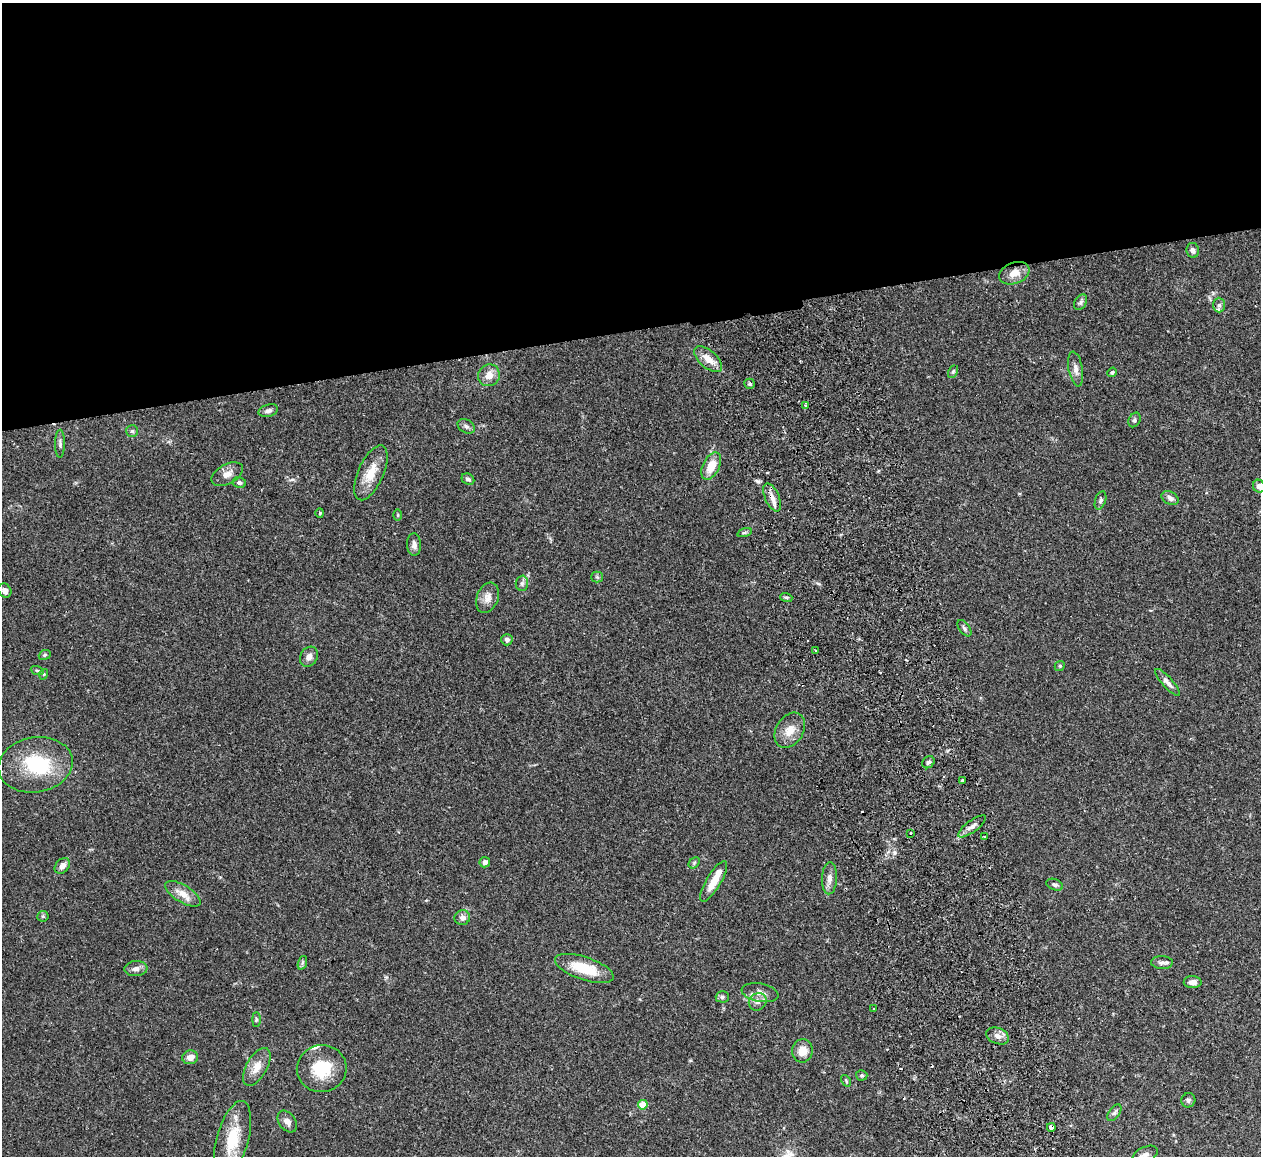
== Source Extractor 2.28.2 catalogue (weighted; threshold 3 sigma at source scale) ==
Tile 2 of 4 x 4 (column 2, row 1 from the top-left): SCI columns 1316-2574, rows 3619-4772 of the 5149 x 5047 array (HDU 1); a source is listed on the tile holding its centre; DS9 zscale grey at full resolution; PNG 1263 x 1158 px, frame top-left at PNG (2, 3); each listed source drawn as its Kron ellipse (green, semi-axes under 4 px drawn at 4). Shown black and unused: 28% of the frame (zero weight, under 2 of 3 exposures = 3% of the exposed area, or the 3 px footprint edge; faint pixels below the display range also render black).
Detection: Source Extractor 2.28.2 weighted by HDU 2 'WHT'; one run over the whole footprint, this tile lists its part. Background 0.0823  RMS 0.0059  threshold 0.0264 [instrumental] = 3 sigma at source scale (4.5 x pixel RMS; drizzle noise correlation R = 1.50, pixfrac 1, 0.05/0.05 arcsec/px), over >= 5 px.
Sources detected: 92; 1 inside a brighter object's white glare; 5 cosmic-ray / hot-pixel residue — neither listed nor drawn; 3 inside a brighter listed object's ellipse — not listed separately; the other 83 listed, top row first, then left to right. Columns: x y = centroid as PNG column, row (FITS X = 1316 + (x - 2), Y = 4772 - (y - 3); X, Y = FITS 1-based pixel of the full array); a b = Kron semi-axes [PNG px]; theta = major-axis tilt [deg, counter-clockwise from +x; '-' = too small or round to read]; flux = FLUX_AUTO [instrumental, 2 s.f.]
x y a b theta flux
1193 250 7 6 - 1.9
1014 273 16 10 21 6.2
1081 302 8 6 59 1.4
1219 305 7 6 - 1.4
708 359 17 8 -41 6.5
1076 369 18 7 -80 3.4
953 371 7 4 63 1
1112 372 5 4 - 0.87
489 375 11 10 - 5.4
749 384 5 5 - 0.93
805 405 3 3 - 0.81
268 411 10 6 15 1.9
1134 420 8 5 63 1.2
466 426 9 6 -29 1.6
132 431 6 6 - 1.1
60 444 14 5 90 1.6
711 466 14 8 63 9.9
371 473 29 12 66 11
227 474 17 9 28 4.5
468 479 7 5 -33 1.5
239 483 6 5 - 1.4
1259 486 6 6 - 2.8
772 497 15 7 -66 4.1
1170 498 9 6 -28 2
1100 500 10 5 71 1.4
320 513 4 4 - 0.59
398 515 6 3 90 0.58
745 532 7 3 19 0.86
414 545 11 7 -87 2.6
597 577 5 5 - 1
522 583 7 6 - 1.5
5 591 7 6 - 2.4
786 597 6 4 -18 0.9
488 598 16 10 68 4.5
964 628 9 5 -53 1.3
507 640 5 5 - 1.6
816 650 3 2 - 0.74
45 655 6 4 23 0.86
309 657 10 8 59 3
1060 666 5 4 - 0.78
37 670 6 4 -20 0.82
44 674 5 3 - 0.52
1167 682 17 5 -48 2.6
790 730 19 13 58 7.7
928 762 7 5 46 1.2
35 765 37 27 9 34
962 780 3 2 - 3.2
972 826 17 6 36 3.1
911 833 3 2 - 0.92
985 837 3 3 - 2.1
485 862 5 5 - 1.9
694 863 6 4 47 0.9
62 866 9 6 47 3.1
829 878 16 7 87 3.5
714 881 23 7 59 8.3
1055 885 9 5 -20 1.5
183 894 20 8 -31 6.3
43 916 5 5 - 0.83
462 918 8 7 - 2.9
1162 962 11 6 -2 2.1
302 963 7 4 71 0.99
584 968 31 11 -18 17
136 969 11 7 5 2.5
1193 982 9 6 -1 3.1
760 993 19 9 -10 4.5
722 997 6 5 - 1.2
758 1002 9 8 - 2.8
874 1009 2 2 - 0.53
256 1019 7 4 -90 0.83
998 1036 12 8 -23 3.3
802 1051 11 10 - 6.7
190 1057 8 7 - 4.3
257 1067 21 10 60 6.9
322 1069 25 23 13 19
862 1075 6 5 - 0.87
846 1081 6 4 -57 0.71
1188 1100 7 7 - 1.3
643 1105 5 4 - 10
1114 1113 9 5 53 1.4
287 1121 12 8 -54 3.1
1051 1127 4 3 - 11
232 1139 40 16 75 19
1145 1155 13 7 24 2.8
Overlapping masked pixels (flux is a lower limit): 2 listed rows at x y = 772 497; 1051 1127
Isophote crosses this tile's border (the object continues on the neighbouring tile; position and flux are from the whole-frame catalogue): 2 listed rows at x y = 1259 486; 1145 1155